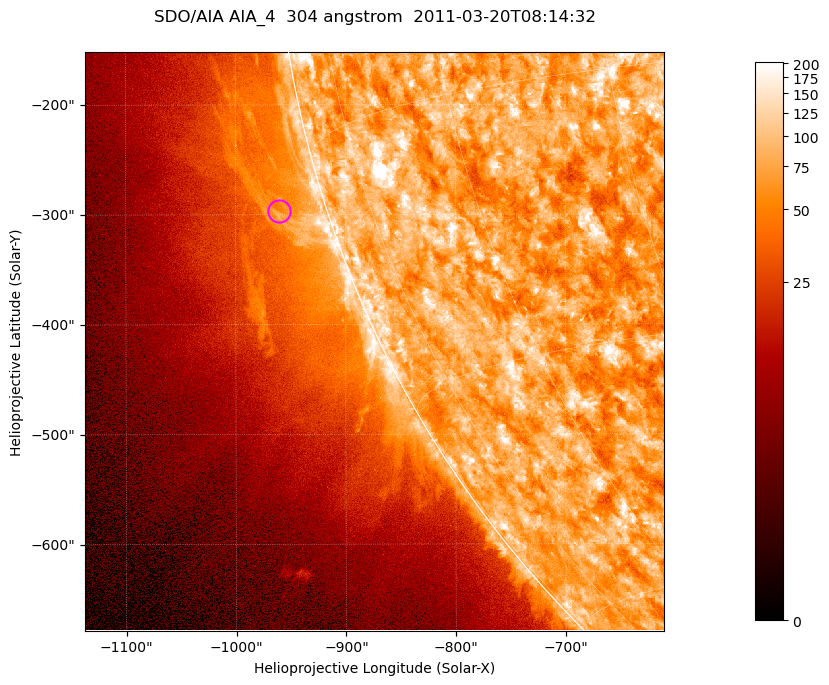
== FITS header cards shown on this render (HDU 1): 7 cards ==
TELESCOP= 'SDO/AIA '           / For AIA: SDO/AIA
INSTRUME= 'AIA_4   '           / For AIA: AIA_ATA1, AIA_ATA2, AIA_ATA3 or AIA_AT
WAVELNTH=                  304 / [angstrom] Wavelength
WAVEUNIT= 'angstrom'           / Wavelength unit: angstrom
DATE-OBS= '2011-03-20T08:14:32.148' / [ISO] Date when observation started; ISO 8
CTYPE1  = 'HPLN-TAN'           / CTYPE1; Typically HPLN
CTYPE2  = 'HPLT-TAN'           / CTYPE2; Typically HPLT

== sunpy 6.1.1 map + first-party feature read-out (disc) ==
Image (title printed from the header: SDO/AIA AIA_4  304 angstrom  2011-03-20T08:14:32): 878 x 878 px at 0.6 arcsec/px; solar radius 964 arcsec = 1605 px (partial field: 4.4% of the solar disc is inside the frame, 46% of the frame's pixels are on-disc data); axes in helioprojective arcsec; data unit not stated in the header (colour bar unlabelled)
Orientation: roll -0.132 deg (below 1 deg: not rotated)
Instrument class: DISC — disc imager (sunpy class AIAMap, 304 A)
Bright regions (active regions / flare kernels): reference = the on-disc median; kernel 7 px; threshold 5 sigma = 121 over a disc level ~75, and >= 1.15x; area >= 770 px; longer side >= 11 px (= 6.6 arcsec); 0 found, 0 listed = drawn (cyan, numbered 1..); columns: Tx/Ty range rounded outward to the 2 arcsec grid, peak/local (2 s.f.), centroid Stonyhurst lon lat
Off-limb structures (1.02-1.3 R_sun): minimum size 385 px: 2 found; the strongest spans PA ~100..110 deg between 1.02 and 1.08 R_sun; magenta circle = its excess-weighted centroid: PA ~105 deg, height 1.04 R_sun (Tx ~-960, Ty ~-296 arcsec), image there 1.5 x the reference